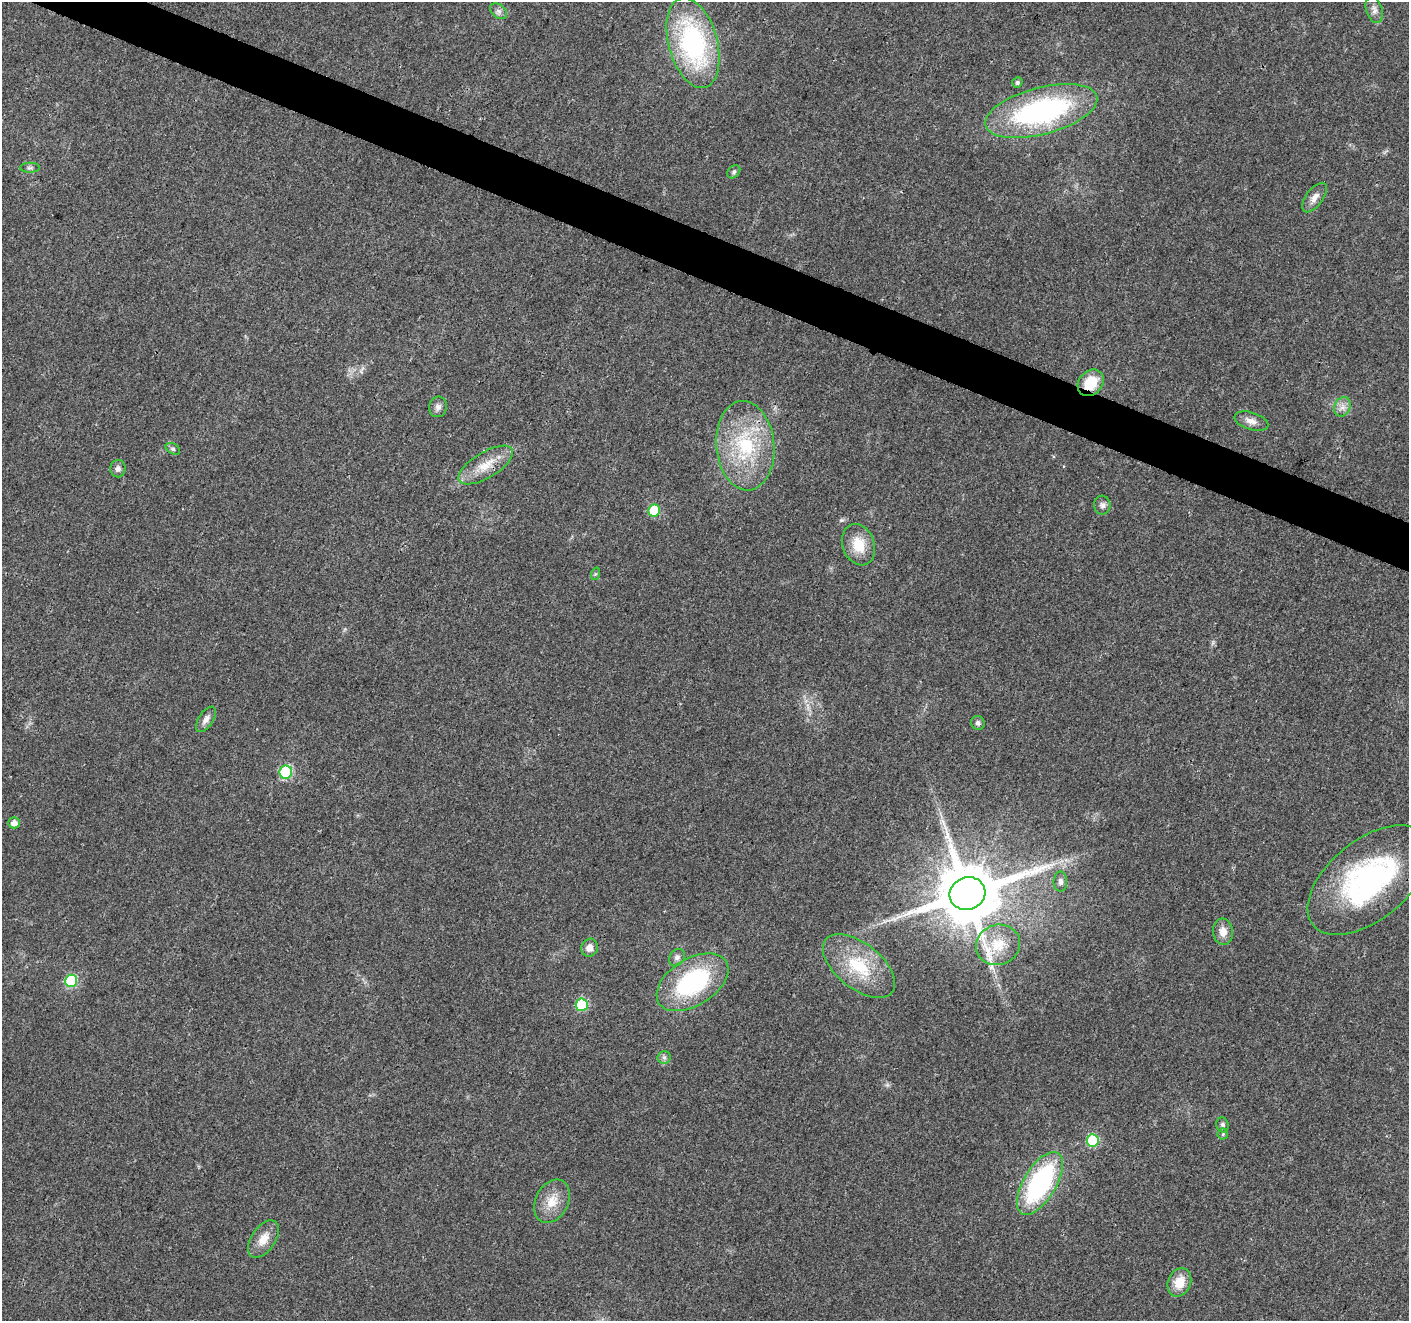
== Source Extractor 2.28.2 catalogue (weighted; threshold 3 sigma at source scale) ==
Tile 11 of 4 x 4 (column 3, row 3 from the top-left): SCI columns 2820-4226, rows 1530-2848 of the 5644 x 5762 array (HDU 1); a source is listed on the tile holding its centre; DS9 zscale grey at full resolution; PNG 1411 x 1323 px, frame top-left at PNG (2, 2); each listed source drawn as its Kron ellipse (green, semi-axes under 4 px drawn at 4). Shown black and unused: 3% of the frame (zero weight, under 3 of 4 exposures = <1% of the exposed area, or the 3 px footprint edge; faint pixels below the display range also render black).
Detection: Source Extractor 2.28.2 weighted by HDU 2 'WHT'; one run over the whole footprint, this tile lists its part. Background 0.0255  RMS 0.0032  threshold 0.0142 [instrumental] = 3 sigma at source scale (4.5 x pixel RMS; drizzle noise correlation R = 1.50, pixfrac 1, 0.0396/0.0396 arcsec/px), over >= 5 px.
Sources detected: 45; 2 long thin detections or spike segments (spike, bleed or trail) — neither listed nor drawn; the other 43 listed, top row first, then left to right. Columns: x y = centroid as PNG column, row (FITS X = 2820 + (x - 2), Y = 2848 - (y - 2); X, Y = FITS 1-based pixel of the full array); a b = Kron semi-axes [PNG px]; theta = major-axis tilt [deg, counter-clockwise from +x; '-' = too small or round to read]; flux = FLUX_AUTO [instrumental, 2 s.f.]
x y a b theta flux
1374 10 14 8 -73 1.7
499 11 9 6 -41 1.2
693 43 46 24 -75 53
1017 82 5 5 - 0.71
1041 111 58 23 15 64
30 168 9 5 0 0.79
734 172 7 5 46 0.71
1314 197 17 8 53 2.5
1091 383 14 11 47 8.7
438 407 10 9 - 1.5
1342 407 10 8 67 1.9
1251 421 17 8 -17 2.5
745 446 45 29 -85 27
173 449 8 5 -30 0.65
486 465 31 12 31 7.3
118 469 8 7 - 1.3
1102 505 9 8 - 1.3
654 511 6 6 - 18
859 545 21 16 -70 7.7
595 574 6 4 71 0.44
206 719 14 7 56 1.7
978 723 7 6 - 0.93
286 772 6 6 - 30
14 823 6 5 - 2.1
1369 880 71 40 39 65
1060 882 10 7 -89 1.2
967 894 18 16 19 2800
1223 932 13 10 -84 3.1
998 945 22 20 19 8.3
589 948 9 8 - 2.3
677 958 9 7 56 1.2
859 966 42 22 -39 17
71 981 6 6 - 29
692 982 40 23 32 37
582 1005 6 6 - 25
664 1057 6 6 - 0.81
1222 1125 7 6 - 0.9
1223 1134 5 5 - 0.5
1093 1140 6 6 - 23
1040 1183 35 16 59 50
552 1201 23 16 63 6.3
263 1239 21 12 56 4.4
1179 1282 15 11 67 5.6
Overlapping masked pixels (flux is a lower limit): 2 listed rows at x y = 1091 383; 967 894